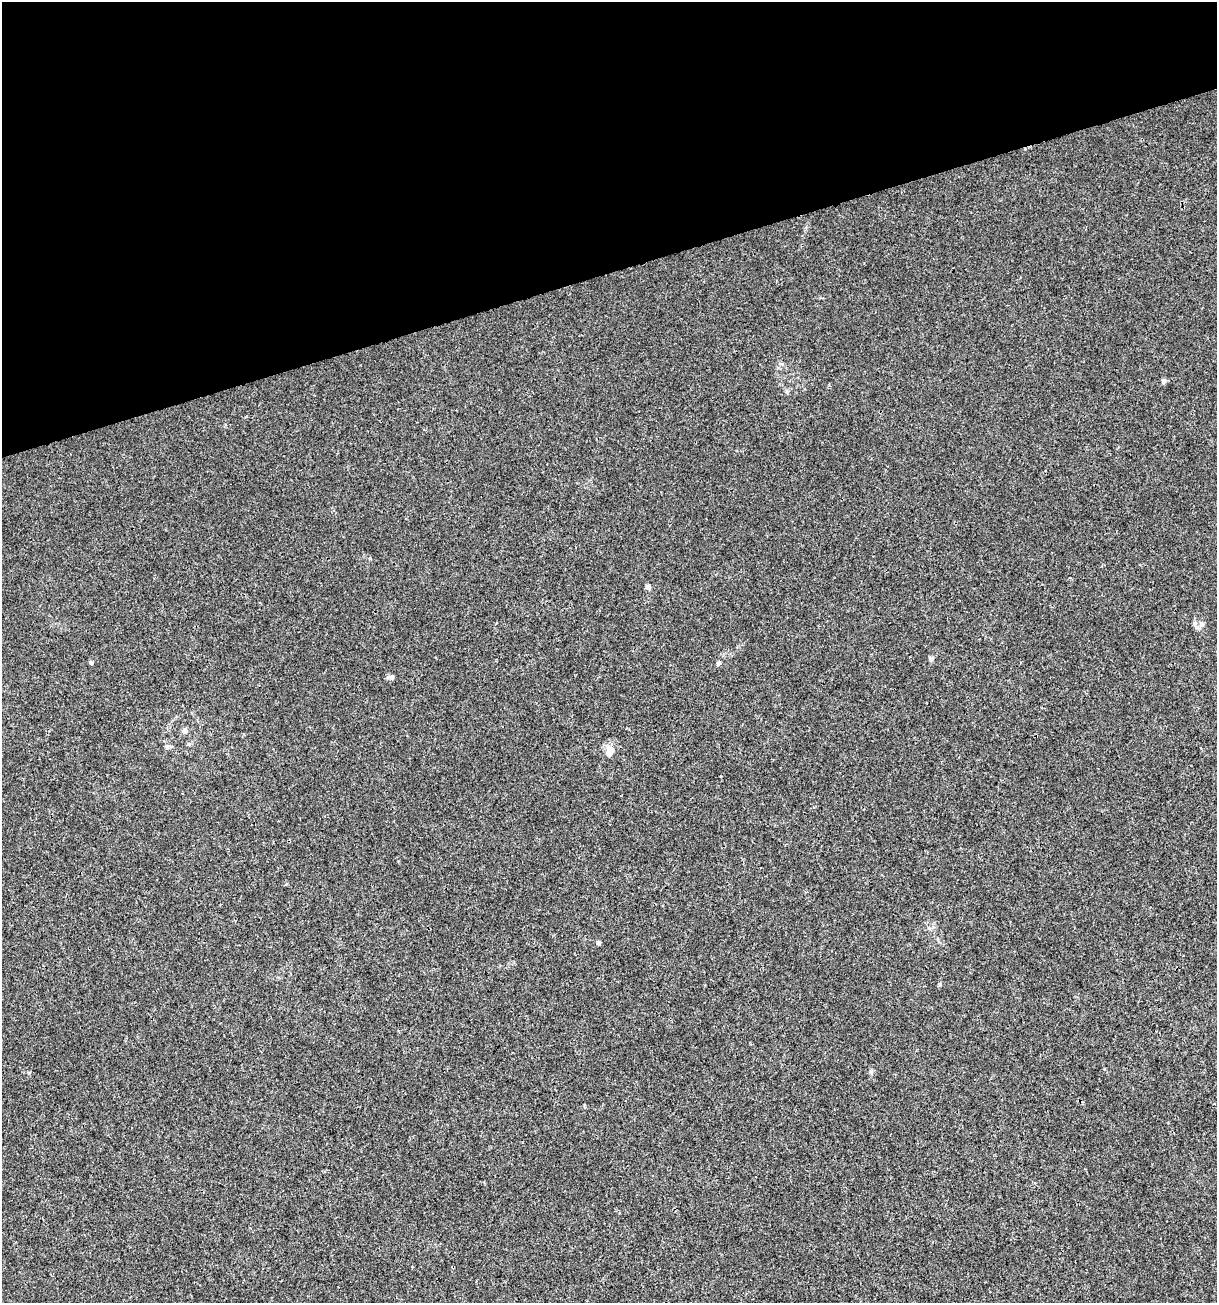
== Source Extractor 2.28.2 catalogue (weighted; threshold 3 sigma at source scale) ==
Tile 3 of 4 x 4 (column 3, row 1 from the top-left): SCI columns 2532-3746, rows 3905-5205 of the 5012 x 5207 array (HDU 1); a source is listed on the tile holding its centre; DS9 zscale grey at full resolution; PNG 1219 x 1305 px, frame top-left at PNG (2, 2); no overlay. Shown black and unused: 21% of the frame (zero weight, under 3 of 4 exposures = <1% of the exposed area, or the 3 px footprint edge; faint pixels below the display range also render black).
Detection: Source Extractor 2.28.2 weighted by HDU 2 'WHT'; one run over the whole footprint, this tile lists its part. Background 0.00294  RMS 0.0027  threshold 0.0121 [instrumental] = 3 sigma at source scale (4.5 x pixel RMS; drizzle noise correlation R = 1.50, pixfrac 1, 0.0396/0.0396 arcsec/px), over >= 5 px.
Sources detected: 14; all 14 listed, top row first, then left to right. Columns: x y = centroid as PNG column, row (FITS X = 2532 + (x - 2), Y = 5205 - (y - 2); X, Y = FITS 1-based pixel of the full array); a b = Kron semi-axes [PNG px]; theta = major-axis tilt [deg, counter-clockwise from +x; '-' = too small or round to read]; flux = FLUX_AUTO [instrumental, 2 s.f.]
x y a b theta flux
1163 381 7 5 77 0.67
648 586 6 5 - 0.55
1195 623 7 4 90 0.56
1201 624 8 7 - 1.1
931 658 7 5 -25 0.61
91 663 5 4 - 0.55
718 663 6 5 - 0.47
391 677 10 5 8 0.8
185 731 7 6 - 1
167 747 7 5 -16 0.58
609 751 12 8 88 3.1
598 942 4 4 - 0.89
940 984 6 4 -90 0.32
29 1073 5 4 - 0.3
Unlisted compact peaks at least as high as the median listed source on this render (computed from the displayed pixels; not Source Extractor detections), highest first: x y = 871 1071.